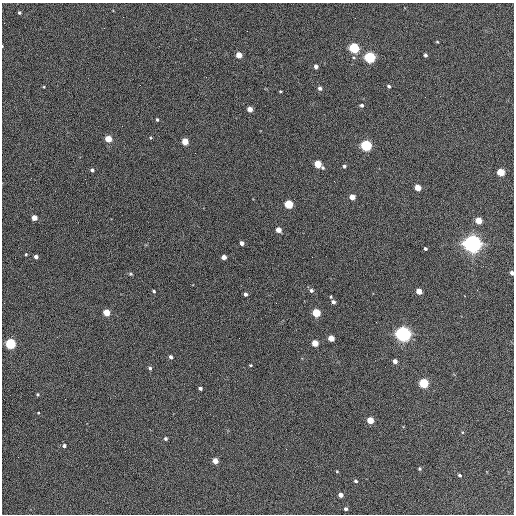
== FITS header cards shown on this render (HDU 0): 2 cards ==
NAXIS1  =                  512 / Axis length
NAXIS2  =                  512 / Axis length

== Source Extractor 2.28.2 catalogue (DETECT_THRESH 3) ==
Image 512 x 512 px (HDU 0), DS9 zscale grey, 1 PNG px = 1 image px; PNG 516 x 516 px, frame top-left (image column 1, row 512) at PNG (2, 3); no overlay
Background 385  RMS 21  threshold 63.8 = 3 sigma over >= 5 px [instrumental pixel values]
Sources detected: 70; all 70 listed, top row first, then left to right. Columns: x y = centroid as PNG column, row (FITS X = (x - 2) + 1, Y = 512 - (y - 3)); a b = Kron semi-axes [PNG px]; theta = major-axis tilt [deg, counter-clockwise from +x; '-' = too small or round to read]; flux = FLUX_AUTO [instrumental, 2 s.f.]
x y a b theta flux
19 13 4 4 - 2.1e+03
437 42 3 3 - 1.2e+03
2 46 3 2 - 1.0e+03
354 48 5 5 - 1.9e+05
239 55 4 4 - 2.0e+04
425 55 4 3 - 3.4e+03
370 57 5 5 - 2.5e+05
316 66 4 4 - 5.2e+03
206 77 2 2 - 6.9e+02
389 86 4 4 - 2.9e+03
44 87 3 2 - 1.1e+03
320 88 4 4 - 4.1e+03
280 91 3 2 - 1.6e+03
362 105 4 3 - 3.3e+03
250 109 4 4 - 1.4e+04
157 120 4 3 - 2.0e+03
150 138 4 3 - 1.4e+03
108 139 4 4 - 3.1e+04
185 141 5 4 - 2.7e+04
366 145 5 5 - 2.3e+05
318 164 5 4 - 4.3e+04
344 166 4 3 - 3.0e+03
323 168 5 4 - 2.4e+03
92 170 4 4 - 3.1e+03
501 172 5 4 - 5.1e+04
418 188 4 4 - 2.5e+04
352 197 4 4 - 1.8e+04
289 204 5 4 - 8.4e+04
34 218 4 4 - 1.4e+04
479 221 5 4 - 3.2e+04
278 230 4 4 - 1.5e+04
242 243 4 4 - 6.6e+03
472 244 7 6 - 1.1e+06
425 249 3 3 - 2.5e+03
26 254 3 3 - 1.3e+03
36 257 4 3 - 4.5e+03
224 257 4 4 - 1.0e+04
312 257 2 2 - 6.4e+02
512 273 4 3 - 5.9e+03
131 274 5 4 - 1.7e+03
311 290 5 5 - 3.6e+03
154 291 4 3 - 2.0e+03
419 291 4 4 - 2.1e+04
245 294 4 3 - 4.3e+03
333 302 6 5 - 5.2e+03
276 303 2 2 - 7.1e+02
106 312 4 4 - 3.0e+04
316 313 5 4 - 7.3e+04
403 334 6 5 - 7.7e+05
331 338 4 4 - 2.2e+04
315 343 4 4 - 2.8e+04
10 344 5 5 - 1.9e+05
171 357 4 4 - 4.2e+03
395 361 4 4 - 7.2e+03
250 365 4 3 - 1.4e+03
150 368 5 4 - 3.2e+03
424 383 5 5 - 1.3e+05
200 388 4 3 - 3.7e+03
37 394 4 3 - 1.6e+03
38 413 3 2 - 9.8e+02
370 420 4 4 - 3.3e+04
166 439 4 4 - 2.9e+03
64 446 4 4 - 2.9e+03
215 461 4 4 - 1.9e+04
419 469 4 4 - 2.0e+03
337 471 4 3 - 1.2e+03
459 475 4 3 - 2.4e+03
355 481 4 3 - 2.2e+03
341 495 4 4 - 9.5e+03
346 509 4 3 - 3.3e+03
At the frame edge (FLAGS 8, measured only in part): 2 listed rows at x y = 2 46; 512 273